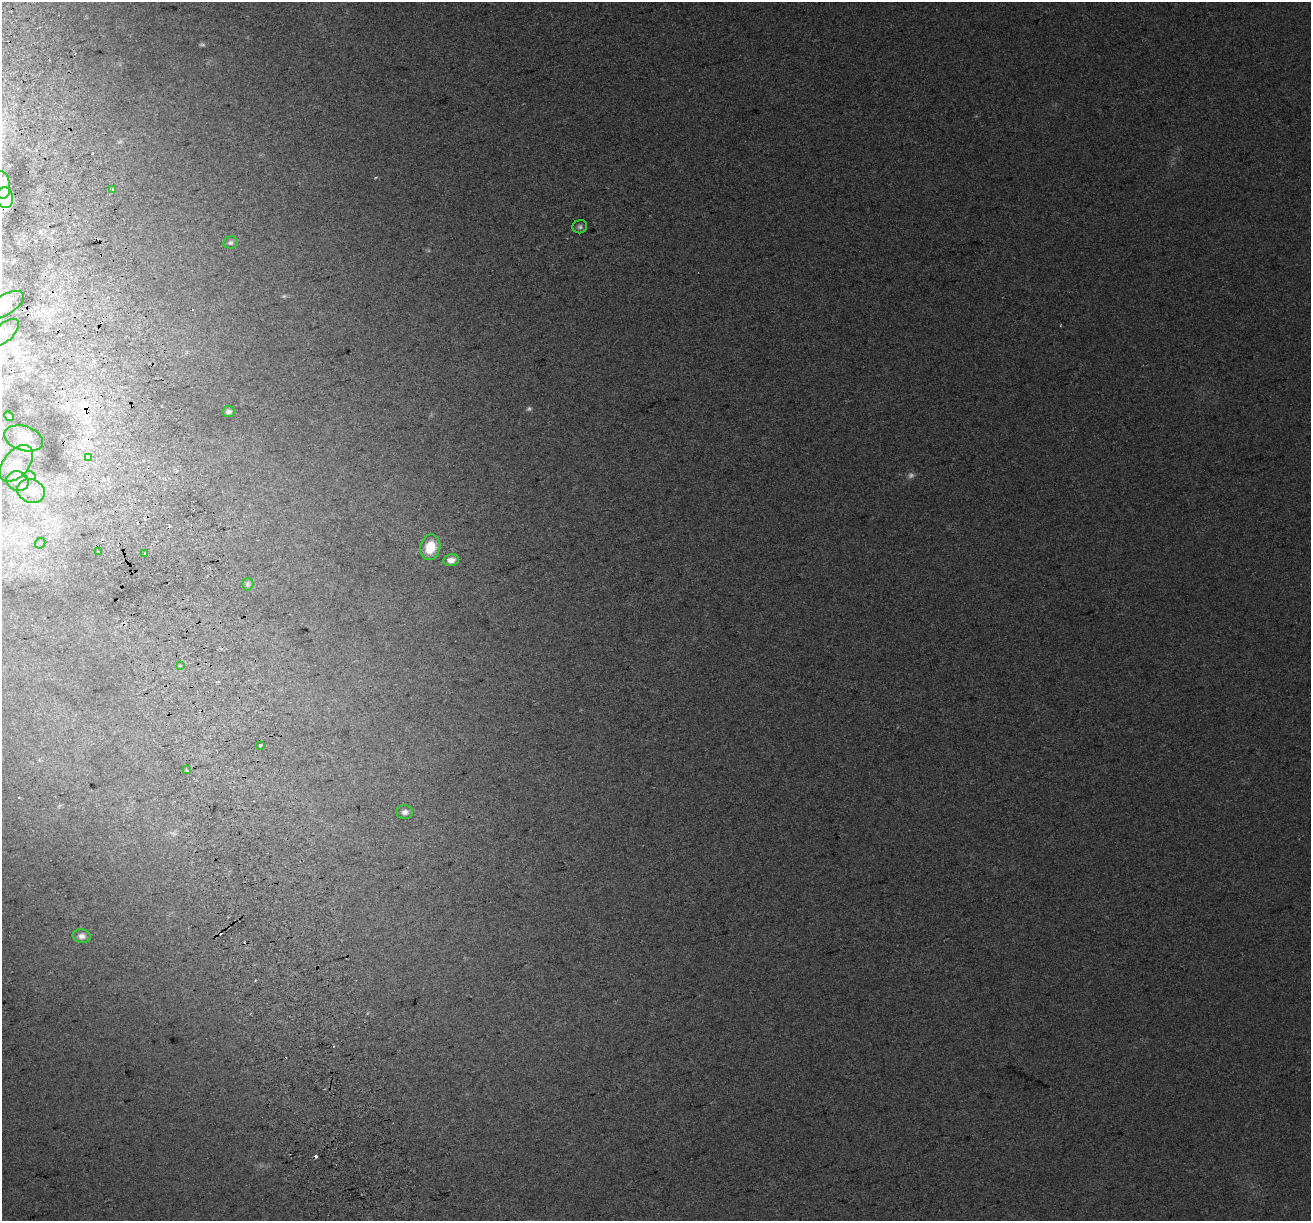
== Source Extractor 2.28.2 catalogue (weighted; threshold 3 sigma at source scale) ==
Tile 11 of 4 x 4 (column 3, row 3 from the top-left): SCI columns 2658-3966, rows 1338-2556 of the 5314 x 5062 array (HDU 1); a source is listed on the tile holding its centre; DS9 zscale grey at full resolution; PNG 1313 x 1223 px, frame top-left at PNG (2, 2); each listed source drawn as its Kron ellipse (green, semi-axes under 4 px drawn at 4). Shown black and unused: <1% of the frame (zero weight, under 2 of 3 exposures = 2% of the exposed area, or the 3 px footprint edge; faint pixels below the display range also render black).
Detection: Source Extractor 2.28.2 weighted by HDU 2 'WHT'; one run over the whole footprint, this tile lists its part. Background 0.038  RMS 0.012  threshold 0.054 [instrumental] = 3 sigma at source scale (4.5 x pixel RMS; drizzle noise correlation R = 1.50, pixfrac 1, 0.0396/0.0396 arcsec/px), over >= 5 px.
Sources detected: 40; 5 too faint to see at this stretch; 8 cosmic-ray / hot-pixel residue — neither listed nor drawn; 1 inside a brighter listed object's ellipse — not listed separately; the other 26 listed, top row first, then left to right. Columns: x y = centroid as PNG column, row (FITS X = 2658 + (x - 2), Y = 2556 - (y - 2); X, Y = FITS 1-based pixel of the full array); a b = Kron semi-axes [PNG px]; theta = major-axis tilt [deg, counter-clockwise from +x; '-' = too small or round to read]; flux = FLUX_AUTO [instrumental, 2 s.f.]
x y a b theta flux
2 185 14 8 -83 8.9
113 189 3 3 - 3
5 198 10 8 -84 27
580 227 7 6 - 3
230 242 7 6 - 2.8
4 305 22 10 31 16
4 333 18 9 42 13
228 412 6 5 - 4
9 416 5 4 - 1.3
24 438 20 12 -17 13
89 458 3 3 - 8.9
16 463 21 12 51 19
30 476 6 3 -18 1.4
18 481 11 9 -24 9.2
31 491 14 11 -24 13
40 543 6 4 42 2.1
430 547 13 10 76 26
99 552 4 3 - 2.9
144 553 3 3 - 4.8
451 560 8 6 11 8
248 584 6 5 - 3
180 665 3 3 - 4.9
260 745 3 3 - 11
186 770 4 3 - 4.8
405 812 8 7 - 5.1
82 936 9 6 -8 5.4
Isophote crosses this tile's border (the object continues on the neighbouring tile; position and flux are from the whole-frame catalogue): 4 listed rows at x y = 2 185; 5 198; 4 305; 4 333
Unlisted compact peaks at least as high as the median listed source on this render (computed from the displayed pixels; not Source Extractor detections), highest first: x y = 376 177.